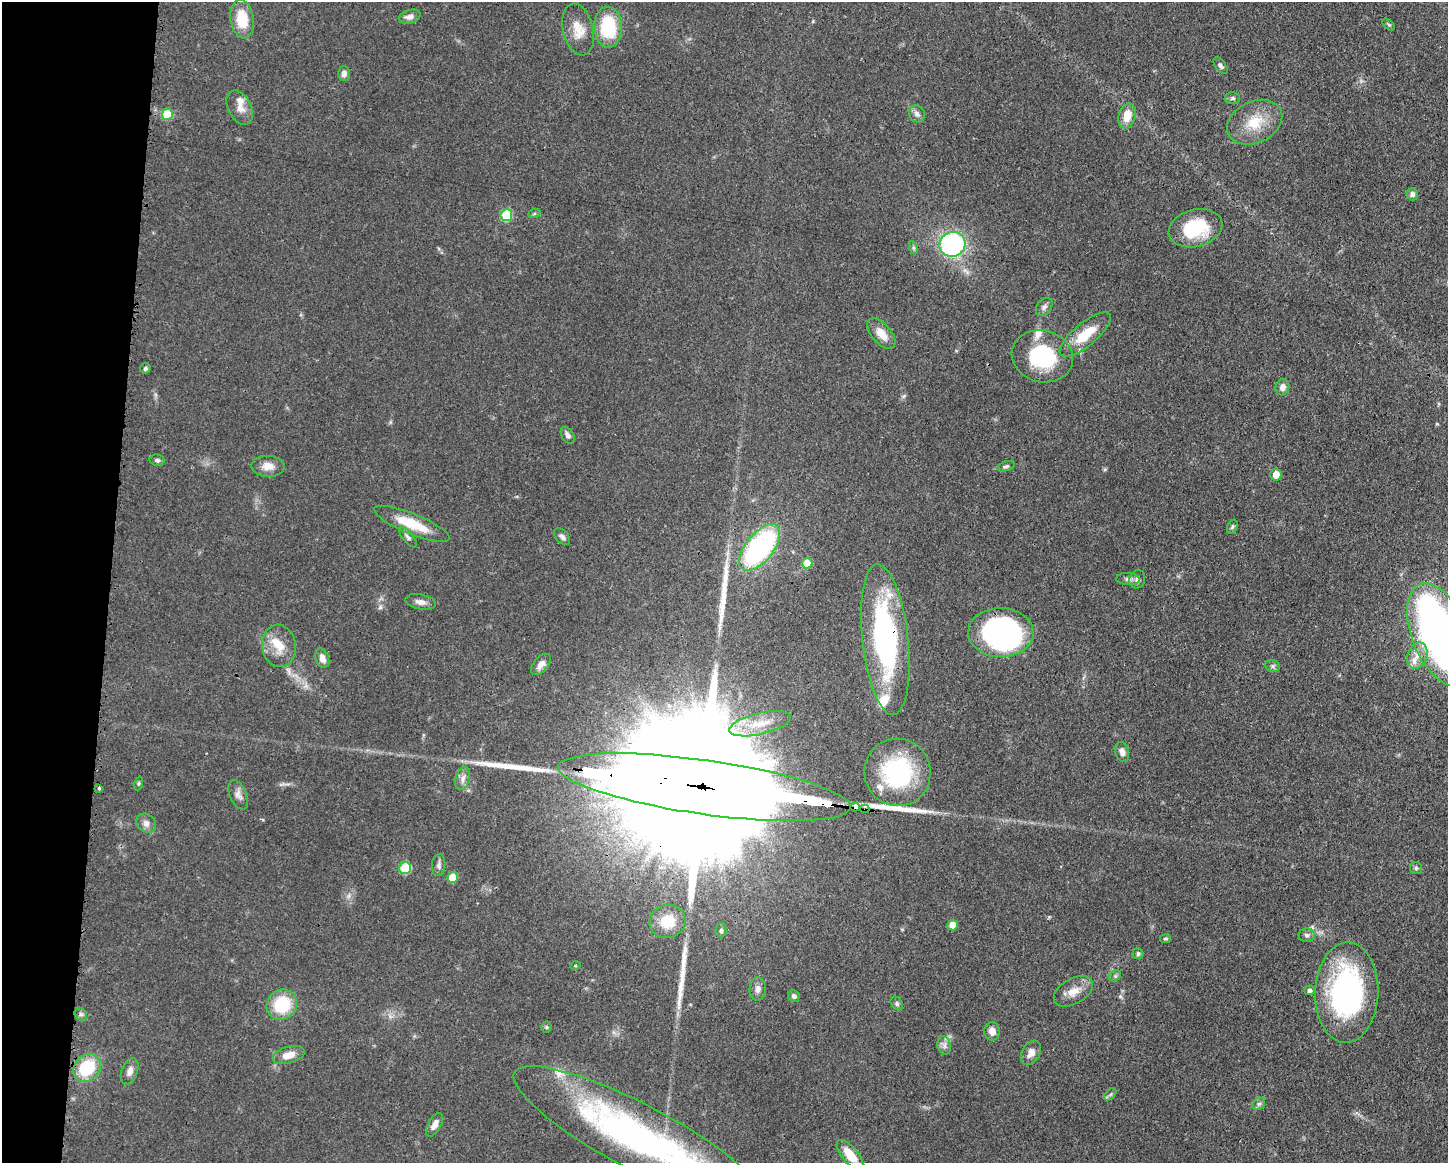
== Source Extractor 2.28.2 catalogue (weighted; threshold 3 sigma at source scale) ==
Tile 7 of 3 x 4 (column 1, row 3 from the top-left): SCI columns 117-1562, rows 1164-2324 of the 4683 x 4649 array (HDU 1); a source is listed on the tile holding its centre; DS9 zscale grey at full resolution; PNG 1450 x 1165 px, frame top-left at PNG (2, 2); each listed source drawn as its Kron ellipse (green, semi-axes under 4 px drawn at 4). Shown black and unused: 8% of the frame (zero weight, under 3 of 4 exposures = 1% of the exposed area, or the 3 px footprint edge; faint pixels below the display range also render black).
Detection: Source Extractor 2.28.2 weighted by HDU 2 'WHT'; one run over the whole footprint, this tile lists its part. Background 0.0591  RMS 0.0043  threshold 0.0194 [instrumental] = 3 sigma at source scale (4.5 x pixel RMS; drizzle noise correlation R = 1.50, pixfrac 1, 0.05/0.05 arcsec/px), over >= 5 px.
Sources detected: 106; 4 inside a brighter object's white glare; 4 long thin detections or spike segments (spike, bleed or trail) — neither listed nor drawn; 8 inside a brighter listed object's ellipse — not listed separately; the other 90 listed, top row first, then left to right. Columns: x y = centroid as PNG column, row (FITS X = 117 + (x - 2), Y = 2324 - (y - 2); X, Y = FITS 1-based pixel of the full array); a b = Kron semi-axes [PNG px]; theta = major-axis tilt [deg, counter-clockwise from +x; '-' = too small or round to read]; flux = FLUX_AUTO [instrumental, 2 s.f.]
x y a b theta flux
410 17 11 6 15 2.5
242 19 19 11 -82 13
1389 25 7 4 -44 0.69
608 27 20 14 -89 24
578 29 26 15 -76 7.6
1220 65 9 5 -53 1.2
344 73 7 6 - 1.9
1233 98 7 6 - 0.94
240 108 18 11 -63 4.3
167 114 6 5 - 14
917 114 9 7 -56 1.9
1127 116 12 8 74 7
1255 122 29 20 26 14
1412 194 6 6 - 1.5
534 214 6 4 20 0.6
506 215 6 5 - 22
1195 228 27 18 15 24
952 244 13 12 - 71
914 248 7 4 -72 0.79
1044 307 10 7 52 1.6
881 333 18 9 -49 5.6
1085 335 32 11 39 14
1042 356 31 26 -14 32
145 368 5 5 - 0.9
1282 387 8 7 - 2.4
568 435 9 6 -59 1.6
157 460 7 5 -10 1.1
268 466 17 10 -2 4.3
1006 466 9 4 17 1
1276 475 6 5 - 5.6
412 524 40 10 -22 14
1232 527 8 5 71 0.81
408 537 13 5 -51 1.3
562 537 10 6 -48 1.4
760 547 28 13 51 83
807 563 5 5 - 8.7
1128 579 11 6 -4 1.6
1137 579 9 8 - 1.6
420 602 15 7 -10 2.7
1001 633 33 24 -1 100
1440 635 54 28 -68 230
885 640 76 23 -84 84
279 646 21 17 -79 8.6
1417 656 13 9 70 4.4
322 658 10 6 -69 3.1
541 664 12 7 49 3.1
1272 666 7 6 - 1
760 724 32 10 13 10
1122 752 10 6 -73 2.3
897 772 34 33 - 48
463 778 12 7 74 2.3
138 783 7 3 71 0.57
704 787 148 27 -8 57000
99 789 3 3 - 1.2
238 795 15 8 -66 2.6
855 807 4 3 - 19
865 809 4 4 - 1.1
146 823 11 8 -38 2.3
439 865 11 6 84 1.7
405 868 6 6 - 24
1416 868 6 6 - 0.77
452 877 5 5 - 7.3
668 921 18 16 22 12
952 925 5 5 - 4.7
721 930 7 5 90 0.85
1307 935 8 7 - 1.3
1165 939 5 4 - 0.66
1138 954 5 5 - 1.1
575 966 5 3 - 0.45
1115 976 6 5 - 0.85
758 989 11 8 86 2.2
1309 990 5 5 - 1.4
1073 991 21 12 30 5.8
1347 992 50 31 88 91
794 996 6 5 - 1.2
897 1003 7 5 -53 0.9
282 1005 16 14 44 20
81 1014 7 5 -45 1
546 1027 5 5 - 0.59
992 1031 9 7 -89 3.4
944 1045 9 6 -75 1.9
1031 1053 13 9 60 3.3
289 1055 16 8 16 5.6
87 1068 15 12 47 23
130 1071 13 8 70 2.9
1110 1094 7 4 45 0.94
1259 1104 7 5 43 1
434 1125 13 6 60 2.9
640 1138 141 33 -28 160
850 1155 18 8 -50 8.8
Overlapping masked pixels (flux is a lower limit): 6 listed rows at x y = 952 244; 885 640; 704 787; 855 807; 865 809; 640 1138
Isophote crosses this tile's border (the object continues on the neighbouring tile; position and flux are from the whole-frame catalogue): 2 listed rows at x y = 1440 635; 640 1138